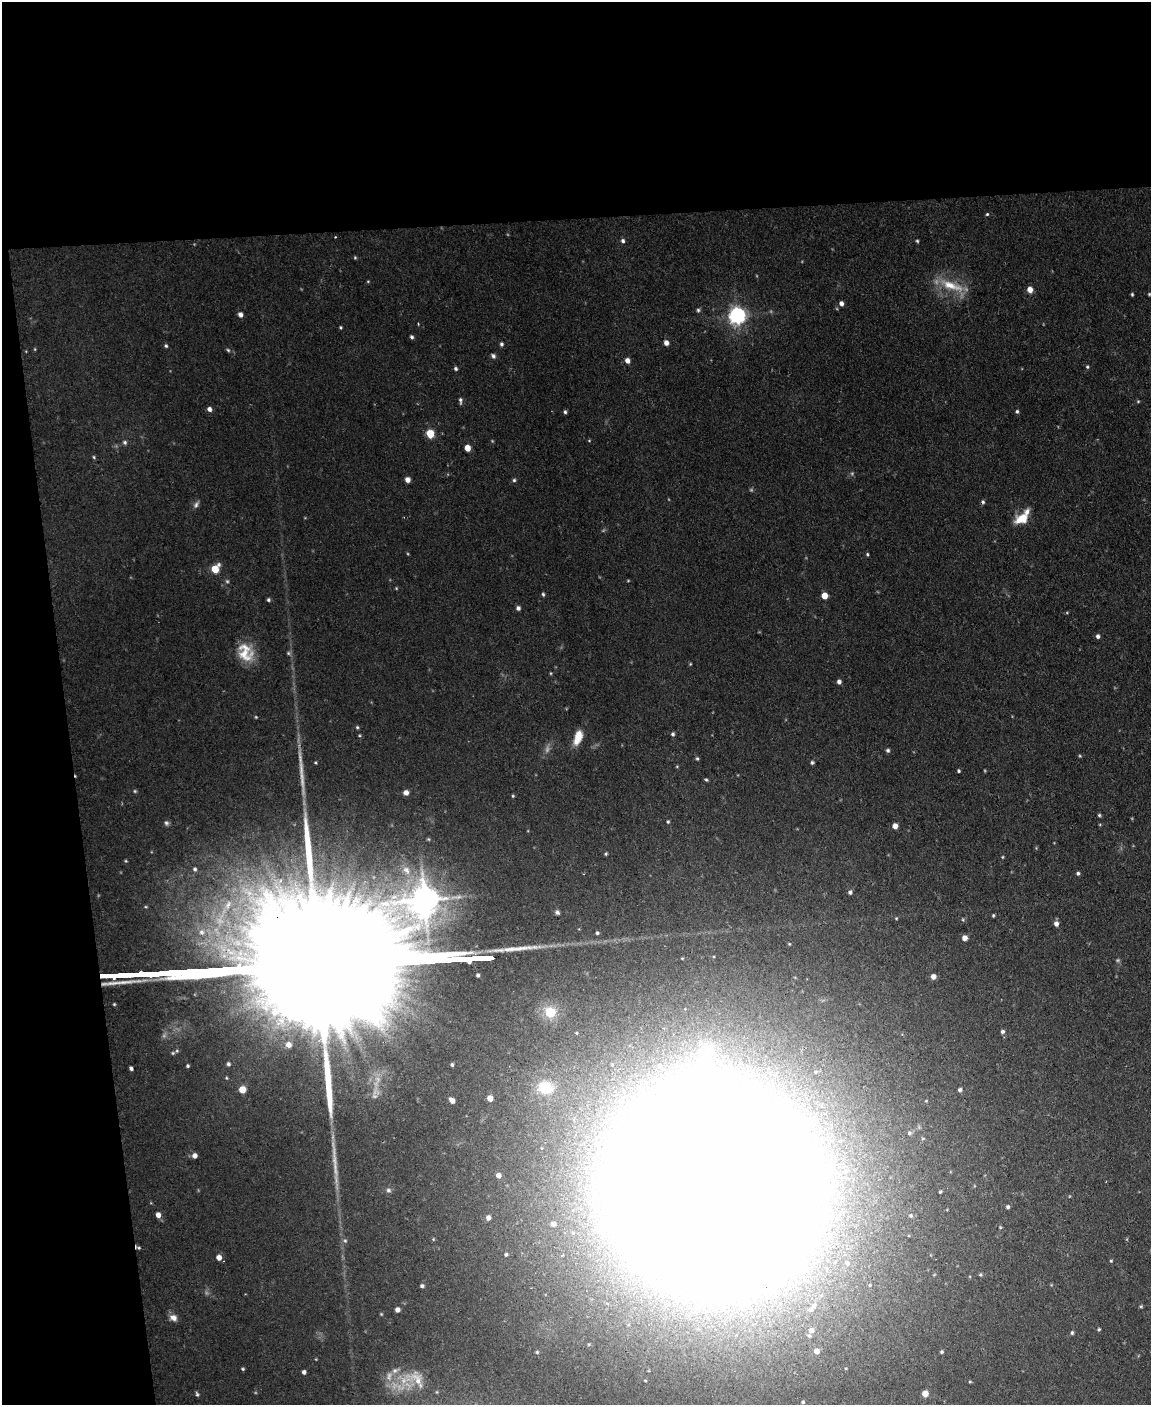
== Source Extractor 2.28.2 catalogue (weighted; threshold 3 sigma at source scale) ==
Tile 1 of 4 x 3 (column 1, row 1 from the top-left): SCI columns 1-1149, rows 3041-4443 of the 4596 x 4572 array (HDU 1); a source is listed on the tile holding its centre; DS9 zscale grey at full resolution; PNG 1153 x 1407 px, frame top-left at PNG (2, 2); no overlay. Shown black and unused: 21% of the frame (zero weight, under 2 of 3 exposures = <1% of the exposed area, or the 3 px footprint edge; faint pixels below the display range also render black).
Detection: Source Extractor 2.28.2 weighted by HDU 2 'WHT'; one run over the whole footprint, this tile lists its part. Background 0.0545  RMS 0.0055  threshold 0.0245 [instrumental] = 3 sigma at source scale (4.5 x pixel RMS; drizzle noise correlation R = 1.50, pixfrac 1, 0.05/0.05 arcsec/px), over >= 5 px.
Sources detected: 176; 16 too faint to see at this stretch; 5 inside a brighter object's white glare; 1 cosmic-ray / hot-pixel residue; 3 long thin detections or spike segments (spike, bleed or trail) — not listed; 2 inside a brighter listed object's ellipse — not listed separately; the other 149 listed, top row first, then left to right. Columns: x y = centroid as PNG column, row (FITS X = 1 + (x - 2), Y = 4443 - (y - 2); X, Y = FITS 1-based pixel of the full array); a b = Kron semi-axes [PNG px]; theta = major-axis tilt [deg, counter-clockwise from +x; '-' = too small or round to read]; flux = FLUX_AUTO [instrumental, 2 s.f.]
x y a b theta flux
987 214 4 3 - 0.91
335 237 2 2 - 0.47
623 241 6 5 - 1.4
917 241 4 3 - 0.69
368 281 5 3 - 0.49
951 286 38 11 -19 15
1030 290 5 4 - 5.5
1132 294 4 3 - 0.73
1149 294 4 4 - 0.63
841 303 5 4 - 2.2
698 310 5 5 - 1
240 314 6 5 - 2.2
737 316 7 6 - 240
418 324 3 3 - 0.53
340 327 4 3 - 0.65
412 337 5 4 - 1.2
666 343 5 5 - 2.8
501 344 5 4 - 1.1
166 346 5 4 - 0.88
35 349 5 3 - 0.52
228 350 6 4 -44 0.84
493 356 6 5 - 1.6
627 360 5 5 - 3.4
1087 367 5 4 - 0.78
456 369 5 4 - 1.1
460 401 9 4 -89 1.3
1138 401 5 4 - 0.62
209 409 5 5 - 2.3
1017 411 5 4 - 0.98
565 412 5 4 - 0.98
430 434 5 5 - 21
589 441 5 3 - 0.47
125 442 7 6 - 1.3
467 448 5 4 - 8.6
94 457 5 4 - 0.7
407 480 5 5 - 2.8
514 480 5 5 - 0.88
983 502 5 5 - 1
196 505 10 6 60 1.8
1022 519 15 10 24 11
867 554 4 3 - 0.75
215 569 6 5 - 19
628 581 4 3 - 0.46
396 588 4 3 - 0.51
543 594 5 4 - 0.86
824 596 5 4 - 10
268 600 5 4 - 0.95
518 608 5 5 - 1.6
1067 613 5 3 - 0.49
1098 636 5 5 - 1.6
245 652 25 18 -59 15
288 653 6 5 - 1
690 664 4 3 - 0.51
839 682 5 4 - 2
256 717 4 4 - 0.54
357 727 4 4 - 0.75
673 734 5 5 - 1.2
578 738 18 9 70 8.7
888 750 5 5 - 1.2
1080 756 5 3 - 0.56
697 758 6 4 -73 0.88
315 762 4 4 - 0.57
812 762 4 4 - 1
677 766 5 3 - 0.48
959 771 4 3 - 0.77
706 780 5 3 - 0.78
406 792 5 5 - 2.8
513 796 5 4 - 0.65
1099 815 5 4 - 0.84
668 822 5 4 - 0.78
166 823 7 6 - 1.4
895 826 5 4 - 4
428 839 5 3 - 0.52
606 854 4 4 - 0.72
126 861 4 4 - 0.6
195 869 6 5 - 1.2
406 870 14 10 -51 6.1
1078 873 5 4 - 1.1
248 892 21 9 -40 9.8
850 892 5 5 - 1.3
355 900 10 7 84 3
425 900 14 11 27 1000
228 905 17 9 68 7.5
146 907 5 3 - 0.53
557 912 6 5 - 1.4
993 915 4 3 - 0.69
1056 924 6 5 - 2.5
202 932 9 8 - 3.4
597 933 4 4 - 0.93
965 938 5 5 - 3.4
483 958 17 3 3 2200
478 975 3 3 - 1
933 976 5 5 - 3
550 1012 17 15 -56 15
1002 1032 5 5 - 1.4
288 1045 6 6 - 3.5
707 1050 18 16 85 14
173 1053 6 5 - 1
228 1064 5 4 - 1.2
452 1065 3 3 - 0.94
188 1066 4 4 - 0.83
131 1068 4 3 - 1.4
816 1072 8 7 - 2.1
226 1078 4 4 - 0.59
545 1087 20 15 -7 18
242 1089 5 5 - 12
960 1090 5 4 - 1.4
490 1098 5 4 - 5.6
452 1100 5 4 - 3
620 1101 10 9 - 5.5
909 1133 5 5 - 0.84
195 1155 5 5 - 2.7
498 1175 5 5 - 2.7
712 1189 107 102 -36 5600
388 1190 7 6 - 1.6
940 1192 4 3 - 0.67
1008 1207 5 4 - 1.1
158 1215 5 5 - 3.7
911 1215 5 5 - 0.91
488 1218 5 5 - 2.5
553 1224 4 4 - 2.1
597 1229 13 7 -48 2.7
345 1241 6 5 - 1.1
506 1254 4 3 - 0.89
219 1257 5 5 - 4.2
1111 1261 4 3 - 0.61
847 1263 6 5 - 1
980 1275 5 5 - 0.78
422 1286 4 4 - 1.2
607 1303 6 5 - 1.2
814 1305 8 7 - 2.7
1141 1306 5 4 - 0.69
397 1310 4 4 - 2.5
381 1314 4 3 - 0.51
173 1318 9 8 - 3.4
1099 1329 4 4 - 0.76
811 1330 8 8 - 3.5
1072 1333 5 4 - 1
817 1351 6 5 - 3.4
537 1352 4 4 - 0.64
941 1352 4 4 - 0.87
846 1368 4 3 - 0.45
243 1369 5 4 - 0.76
304 1372 4 4 - 1.6
417 1380 36 24 -29 18
970 1382 5 3 - 0.55
197 1394 6 4 -71 1
925 1394 5 5 - 7.1
803 1402 4 3 - 0.73
Overlapping masked pixels (flux is a lower limit): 1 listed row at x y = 712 1189
Isophote crosses this tile's border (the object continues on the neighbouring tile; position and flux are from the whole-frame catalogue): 1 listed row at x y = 712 1189